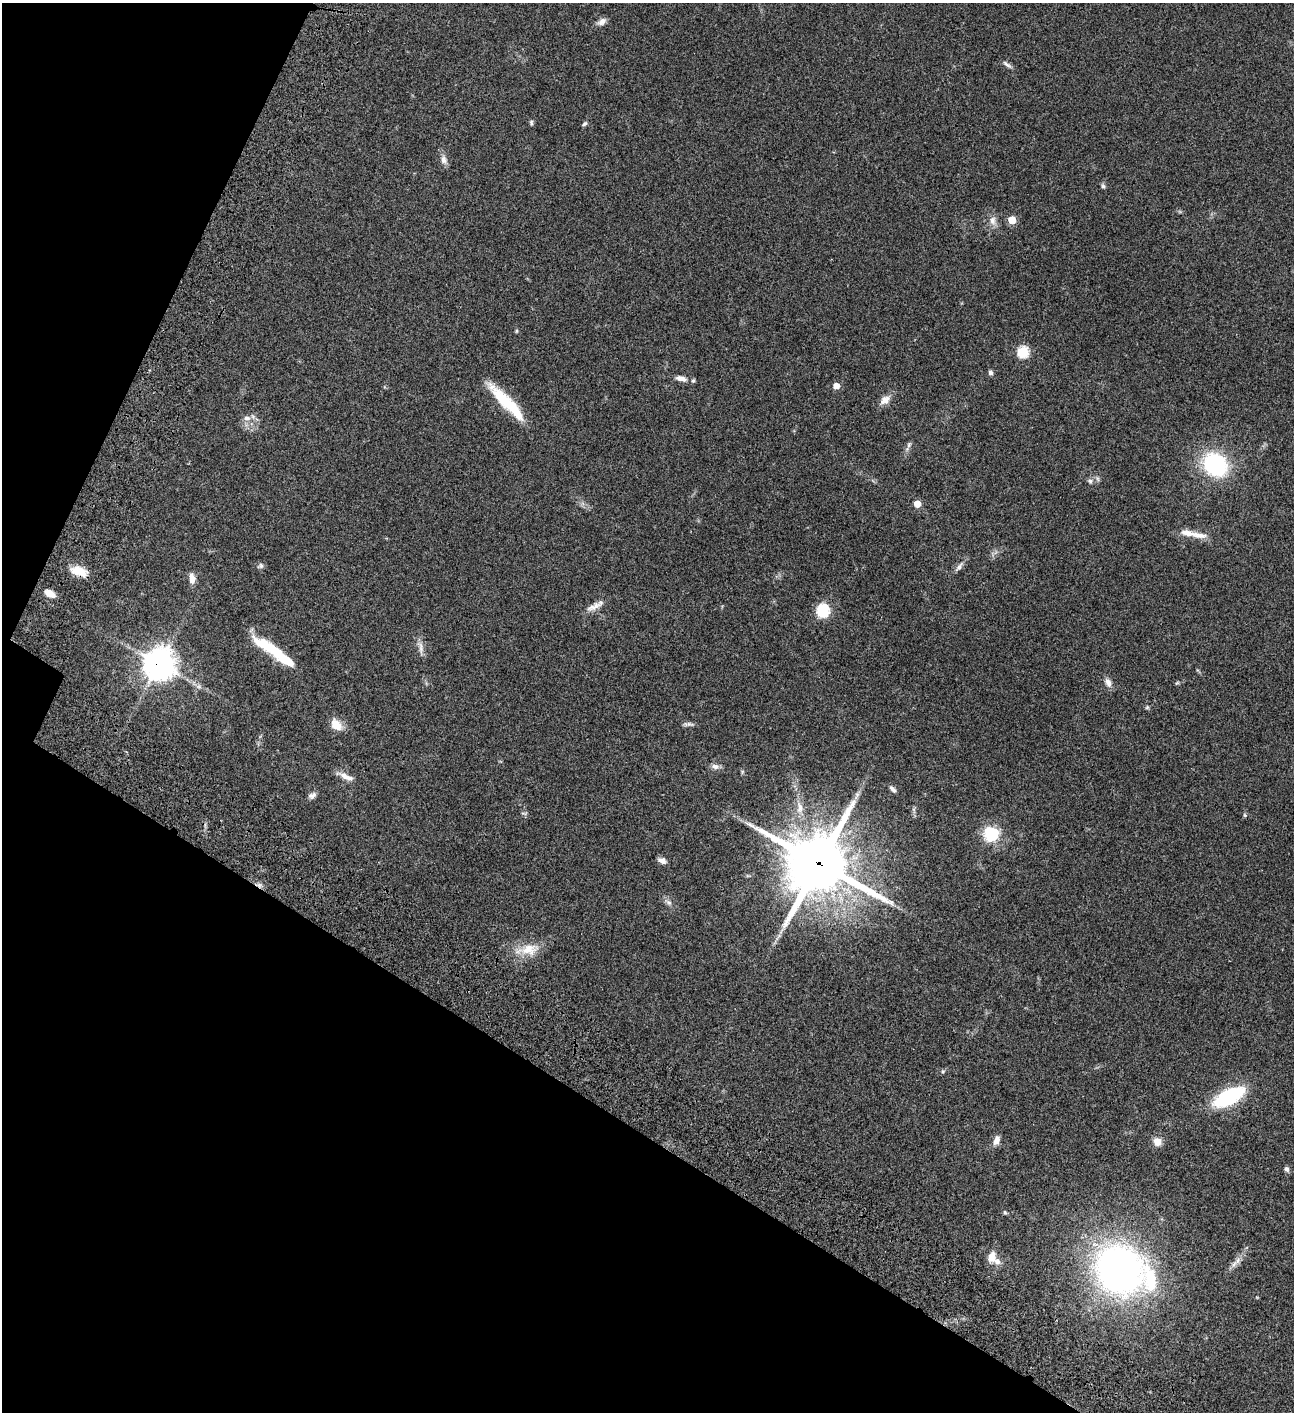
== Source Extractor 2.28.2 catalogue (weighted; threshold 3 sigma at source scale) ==
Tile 9 of 4 x 4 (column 1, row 3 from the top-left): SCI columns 507-1798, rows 1613-3022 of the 6051 x 6048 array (HDU 1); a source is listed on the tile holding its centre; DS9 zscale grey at full resolution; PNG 1296 x 1414 px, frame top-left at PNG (2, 3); no overlay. Shown black and unused: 26% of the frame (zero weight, under 3 of 4 exposures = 13% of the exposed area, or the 3 px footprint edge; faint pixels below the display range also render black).
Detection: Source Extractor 2.28.2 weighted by HDU 2 'WHT'; one run over the whole footprint, this tile lists its part. Background 0.0654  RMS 0.0058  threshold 0.0262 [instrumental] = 3 sigma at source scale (4.5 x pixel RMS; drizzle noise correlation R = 1.50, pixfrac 1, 0.05/0.05 arcsec/px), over >= 5 px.
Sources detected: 65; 1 cosmic-ray / hot-pixel residue — not listed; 5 inside a brighter listed object's ellipse — not listed separately; the other 59 listed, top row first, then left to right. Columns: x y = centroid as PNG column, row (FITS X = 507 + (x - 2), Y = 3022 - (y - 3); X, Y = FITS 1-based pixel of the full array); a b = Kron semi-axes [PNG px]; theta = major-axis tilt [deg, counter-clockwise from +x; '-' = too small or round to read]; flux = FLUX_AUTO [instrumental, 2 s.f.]
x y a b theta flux
602 22 13 8 30 2.8
1007 64 14 5 -36 1.8
531 123 8 5 -84 1
584 124 7 5 39 1.1
444 160 14 8 -73 3.2
1103 186 7 5 -74 1.2
1012 220 5 5 - 13
993 221 14 9 -79 3.9
516 331 6 4 89 0.65
1023 352 6 6 - 36
990 372 6 6 - 1.3
681 378 14 6 -13 3.9
836 386 6 6 - 4.3
885 400 17 10 40 4.6
506 402 54 11 -46 27
247 418 12 8 -6 3.2
909 445 10 5 66 1.6
1215 465 23 19 -41 58
1090 481 8 7 - 1.9
917 504 5 5 - 8
1186 533 23 9 -10 5.5
260 566 9 7 18 1.5
959 567 18 6 51 2.7
79 571 22 11 -18 8.6
192 578 13 7 -85 4
49 593 12 7 -26 5.6
594 607 26 8 27 5
822 610 7 6 - 56
420 647 23 7 -79 3.7
277 653 47 10 -34 31
159 664 11 11 - 740
1108 682 12 7 -67 3.2
1177 683 6 4 43 0.64
199 686 8 7 - 2
1147 707 5 5 - 0.82
688 724 16 5 -1 1.7
336 725 14 10 -50 8.1
715 766 11 7 -9 2.6
742 772 6 4 72 0.72
346 777 25 7 -23 4.5
892 789 10 5 -47 1.9
312 795 12 7 28 2.2
800 808 21 10 -82 6.8
524 813 9 4 -1 0.86
1245 815 5 5 - 0.78
991 834 7 7 - 54
662 860 11 6 -22 2.4
819 863 25 23 -27 2900
668 902 12 7 -40 2.4
528 950 37 15 8 13
943 1072 6 5 - 0.85
1229 1097 31 13 27 50
997 1140 13 8 71 3.3
1157 1142 10 9 - 5.1
1286 1169 7 6 - 1.6
1005 1212 6 5 - 0.8
992 1257 15 9 71 5.2
1237 1261 12 7 60 3.1
1119 1270 42 38 -49 270
Overlapping masked pixels (flux is a lower limit): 3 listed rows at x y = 79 571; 159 664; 819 863